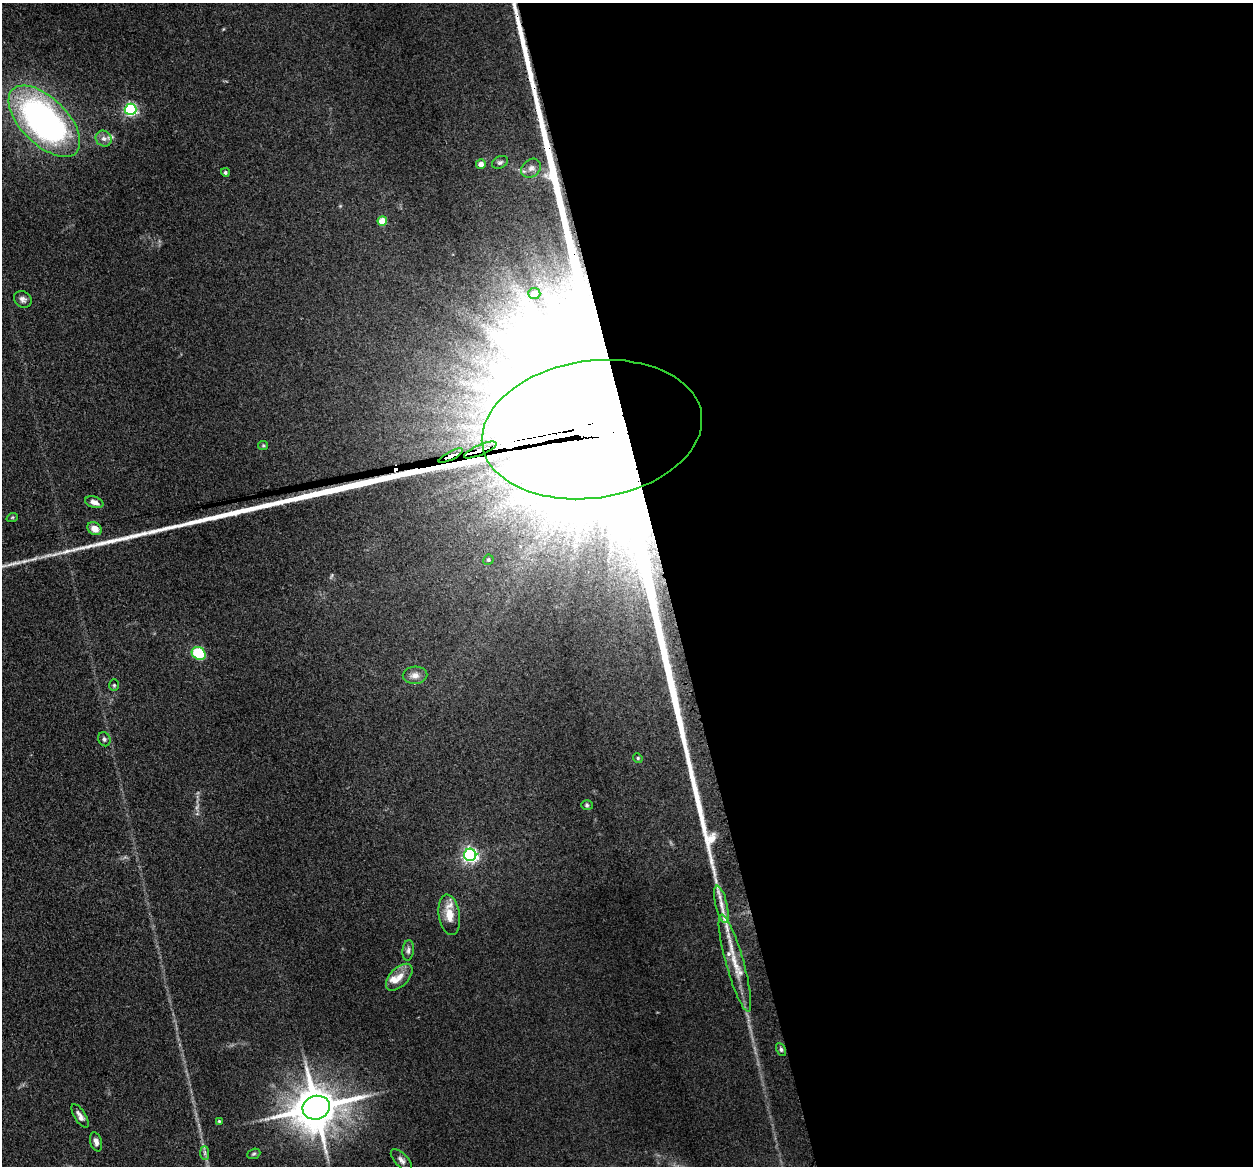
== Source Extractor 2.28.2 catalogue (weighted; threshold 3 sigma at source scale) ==
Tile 8 of 4 x 4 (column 4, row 2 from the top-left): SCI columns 3850-5100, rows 2605-3768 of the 5198 x 5093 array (HDU 1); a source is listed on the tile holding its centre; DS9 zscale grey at full resolution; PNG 1255 x 1168 px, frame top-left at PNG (2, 3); each listed source drawn as its Kron ellipse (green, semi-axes under 4 px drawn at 4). Shown black and unused: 47% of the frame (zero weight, under 3 of 4 exposures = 7% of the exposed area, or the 3 px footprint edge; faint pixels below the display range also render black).
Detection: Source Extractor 2.28.2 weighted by HDU 2 'WHT'; one run over the whole footprint, this tile lists its part. Background 0.106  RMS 0.0078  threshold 0.0353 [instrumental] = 3 sigma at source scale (4.5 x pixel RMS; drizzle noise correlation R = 1.50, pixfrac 1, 0.05/0.05 arcsec/px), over >= 5 px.
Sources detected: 41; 3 inside a brighter listed object's ellipse — not listed separately; the other 38 listed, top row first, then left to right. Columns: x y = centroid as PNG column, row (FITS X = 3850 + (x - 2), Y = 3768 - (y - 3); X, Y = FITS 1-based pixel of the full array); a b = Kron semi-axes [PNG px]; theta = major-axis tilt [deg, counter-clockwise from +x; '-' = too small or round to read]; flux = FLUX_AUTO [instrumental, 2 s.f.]
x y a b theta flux
131 109 6 6 - 150
44 121 45 23 -45 290
104 139 8 7 - 3.6
500 162 8 6 27 2
481 164 5 4 - 5.6
531 168 11 8 42 4.1
225 172 4 4 - 1.3
382 221 4 4 - 15
534 294 6 5 - 9.8
23 299 9 8 - 3.2
592 430 111 68 8 260000
263 445 5 4 - 0.98
480 450 17 5 23 5600
451 456 13 3 27 2200
94 502 9 5 -16 4.6
12 518 6 3 20 0.9
95 529 7 6 - 6.4
488 560 5 5 - 1.4
199 653 7 6 - 33
415 675 12 8 3 5
114 685 6 5 - 1.1
104 739 7 6 - 2.1
638 758 5 4 - 0.97
587 805 6 5 - 1.3
470 855 6 6 - 230
721 904 19 6 -77 5.5
449 915 20 10 -81 13
408 950 10 5 84 2.5
735 963 50 9 -74 22
399 977 16 9 45 8.2
781 1050 7 4 -64 1.6
316 1108 14 11 17 3400
80 1116 13 5 -58 4
219 1121 3 3 - 0.92
96 1142 10 5 -73 3.6
205 1153 7 4 -90 1.8
254 1154 7 5 21 1.3
401 1160 13 6 -45 3.3
Overlapping masked pixels (flux is a lower limit): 3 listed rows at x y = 592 430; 480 450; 451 456
Isophote crosses this tile's border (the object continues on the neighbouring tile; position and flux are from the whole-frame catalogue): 2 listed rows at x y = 592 430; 205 1153